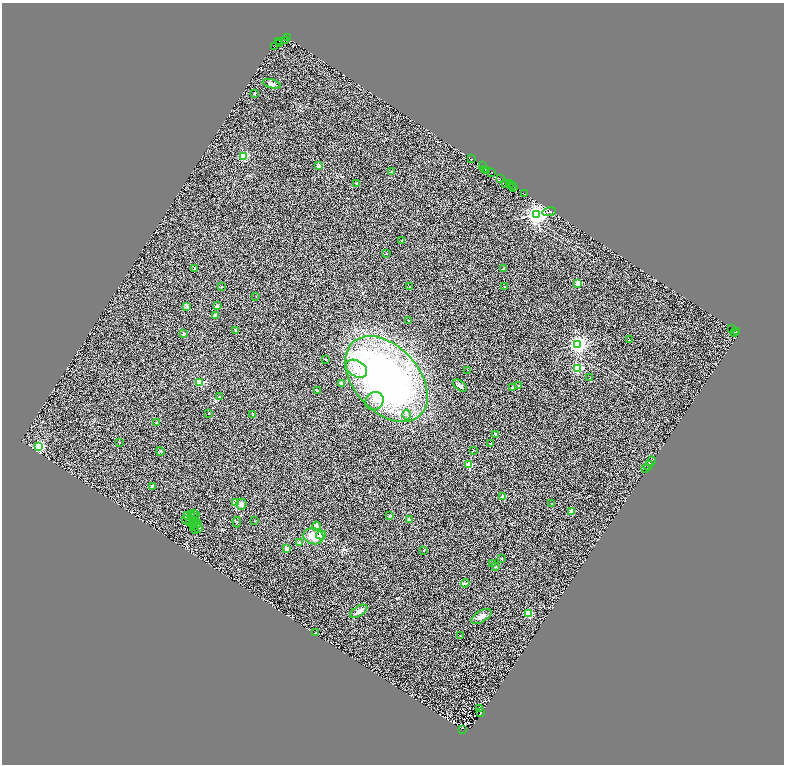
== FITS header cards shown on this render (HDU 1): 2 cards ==
NAXIS1  =                 1564
NAXIS2  =                 1524

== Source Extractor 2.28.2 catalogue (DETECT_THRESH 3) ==
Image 1564 x 1524 px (HDU 1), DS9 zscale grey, zoomed out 1/2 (1 PNG px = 2 x 2 image px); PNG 786 x 766 px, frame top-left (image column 2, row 1524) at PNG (2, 3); each listed source drawn as its Kron ellipse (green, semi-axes under 4 px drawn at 4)
Background 0.385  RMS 0.5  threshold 1.51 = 3 sigma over >= 5 px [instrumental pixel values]
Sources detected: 159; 45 cannot appear on this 1/2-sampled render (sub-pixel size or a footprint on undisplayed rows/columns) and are neither listed nor drawn; the other 114 listed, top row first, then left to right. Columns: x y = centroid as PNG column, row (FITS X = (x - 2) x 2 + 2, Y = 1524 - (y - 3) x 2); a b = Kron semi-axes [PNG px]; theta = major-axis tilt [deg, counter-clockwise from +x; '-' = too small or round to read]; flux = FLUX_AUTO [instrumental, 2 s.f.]
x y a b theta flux
287 38 2 1 - 370
285 41 2 1 - 690
278 42 2 1 - 530
279 44 2 1 - 72
274 47 3 1 - 46
271 84 9 4 -16 250
254 94 2 2 - 210
243 157 3 3 - 8100
471 159 2 1 - 51
318 166 2 2 - 1100
482 166 3 1 - 69
484 170 3 2 - 150
486 171 3 2 - 260
391 172 2 2 - 190
491 173 3 1 - 300
500 179 3 1 - 150
356 184 2 2 - 390
505 184 2 1 - 150
509 184 2 1 - 41
510 185 2 1 - 12
512 186 2 1 - 350
513 188 2 1 - 41
524 194 2 1 - 51
549 212 7 1 8 70
536 215 4 4 - 63000
401 241 2 2 - 40
386 254 2 2 - 44
194 269 3 2 - 69
503 269 3 2 - 49
577 284 2 2 - 1700
221 287 2 2 - 39
409 287 2 2 - 84
504 287 3 2 - 39
255 297 2 1 - 26
217 306 4 3 - 120
186 307 2 2 - 650
215 316 2 2 - 870
408 321 2 2 - 230
731 329 2 1 - 390
235 331 2 2 - 200
736 332 2 1 - 110
734 333 2 1 - 290
183 334 2 2 - 400
629 340 2 2 - 71
577 345 4 3 - 43000
325 360 2 2 - 150
356 369 11 8 -31 1100
577 369 3 3 - 9900
467 371 2 1 - 41
589 378 2 2 - 110
386 380 50 32 -48 37000
199 383 3 2 - 3900
341 384 2 2 - 430
459 386 8 4 -39 210
518 386 3 3 - 77
512 388 2 2 - 480
317 391 3 2 - 48
219 397 2 2 - 62
374 401 10 8 46 590
208 414 2 2 - 87
252 415 3 3 - 110
406 415 5 3 - 150
156 423 4 1 - 60
495 435 2 2 - 470
119 443 2 2 - 39
490 444 2 2 - 150
38 447 3 3 - 18000
473 451 2 2 - 43
160 452 4 3 - 97
651 462 5 3 - 94
468 465 3 3 - 3000
648 466 5 2 - 91
645 469 4 2 - 59
152 487 3 2 - 110
502 497 2 2 - 1100
235 503 2 2 - 970
551 504 2 2 - 59
241 505 5 5 - 370
571 512 2 2 - 1500
193 514 2 1 - 13
195 515 2 1 - 70
187 516 3 2 - 79
191 516 3 2 - 12
389 516 3 3 - 110
185 520 2 1 - 20
409 520 4 3 - 150
254 521 2 2 - 81
192 522 2 1 - 12
195 522 3 1 - 14
236 522 5 3 - 110
189 523 2 1 - 82
194 523 4 1 - 13
197 524 3 1 - 31
193 527 2 1 - 12
316 527 4 4 - 280
198 529 3 1 - 130
195 531 2 1 - 11
320 536 5 4 - 260
313 537 10 8 -13 1300
299 543 2 2 - 650
286 549 2 2 - 1000
423 551 2 2 - 99
501 559 2 2 - 210
492 564 2 2 - 43
495 567 4 2 - 74
465 584 4 3 - 110
358 612 9 5 32 500
528 614 3 3 - 5900
481 617 11 5 31 520
315 633 4 2 - 51
460 636 2 2 - 150
479 709 3 2 - 39
480 713 2 2 - 35
462 730 2 1 - 720
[45 sub-pixel or undisplayed-footprint detections neither listed nor drawn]